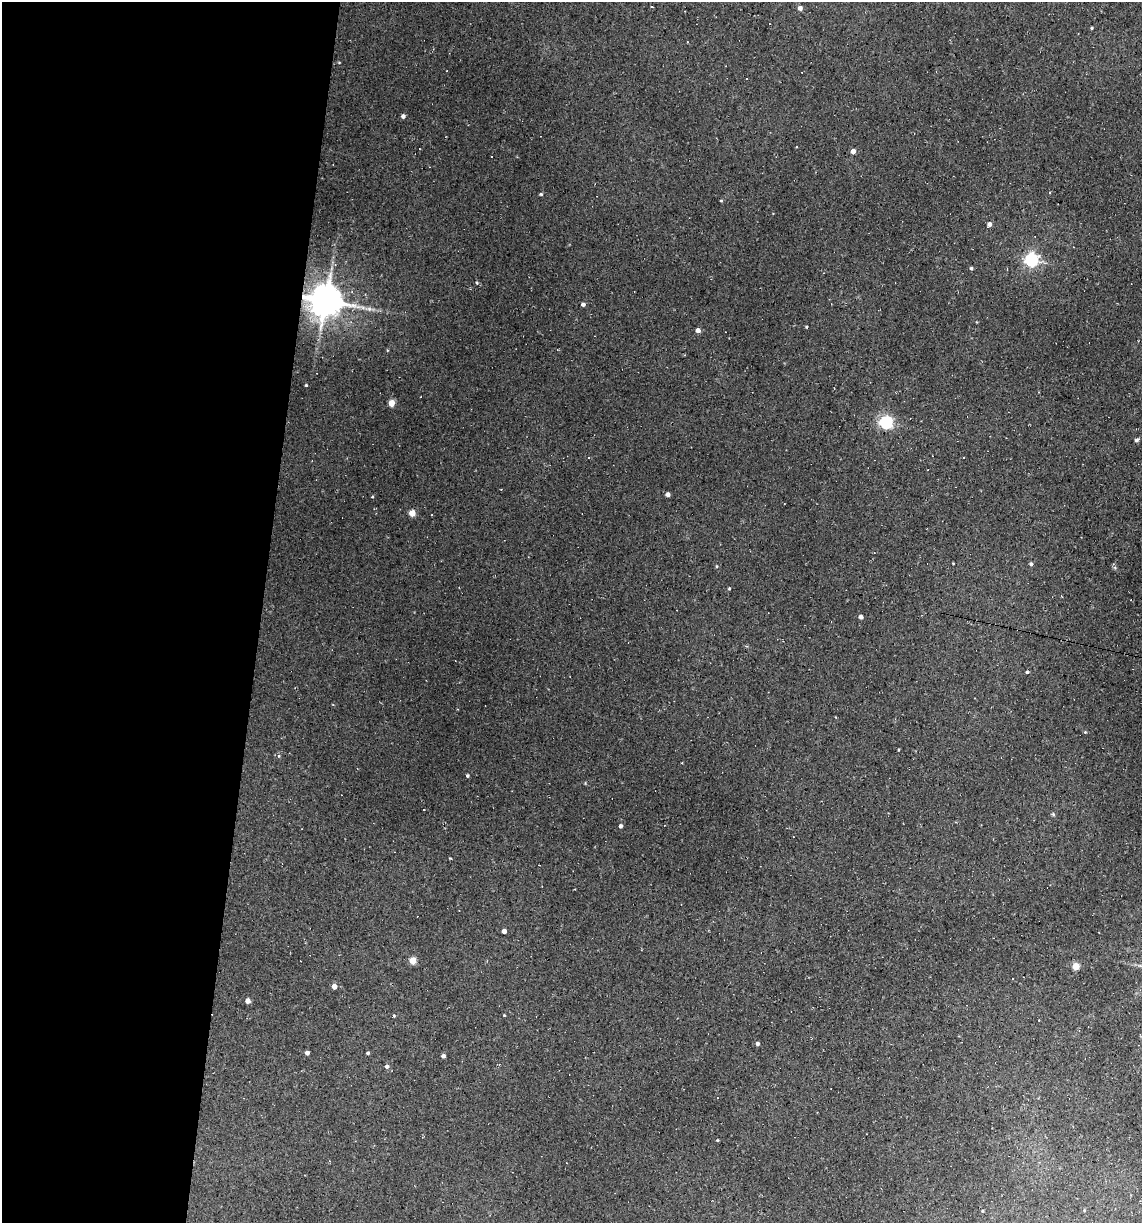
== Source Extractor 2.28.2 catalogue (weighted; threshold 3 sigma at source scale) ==
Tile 5 of 4 x 4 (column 1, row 2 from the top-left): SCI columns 231-1370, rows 2443-3663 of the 4904 x 4884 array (HDU 1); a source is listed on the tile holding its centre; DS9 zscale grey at full resolution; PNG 1144 x 1225 px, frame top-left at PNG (2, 2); no overlay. Shown black and unused: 23% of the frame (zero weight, under 2 of 3 exposures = <1% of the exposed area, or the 3 px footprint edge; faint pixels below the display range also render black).
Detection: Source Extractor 2.28.2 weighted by HDU 2 'WHT'; one run over the whole footprint, this tile lists its part. Background 0.184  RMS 0.013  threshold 0.0603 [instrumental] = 3 sigma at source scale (4.5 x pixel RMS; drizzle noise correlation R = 1.50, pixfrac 1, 0.05/0.05 arcsec/px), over >= 5 px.
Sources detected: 71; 18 cosmic-ray / hot-pixel residue — not listed; the other 53 listed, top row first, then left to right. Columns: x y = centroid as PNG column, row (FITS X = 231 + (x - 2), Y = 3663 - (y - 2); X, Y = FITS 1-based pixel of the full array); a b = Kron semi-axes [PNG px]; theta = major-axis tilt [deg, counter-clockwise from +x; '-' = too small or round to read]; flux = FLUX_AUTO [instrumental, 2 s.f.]
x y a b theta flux
800 8 4 4 - 5.9
1092 28 3 3 - 1.3
339 62 4 3 - 0.89
403 116 4 4 - 4.2
853 151 5 4 - 7.2
429 167 3 2 - 0.8
541 194 5 4 - 1.7
721 201 4 3 - 1.2
989 224 5 4 - 5.5
1073 247 3 2 - 0.73
1031 260 6 6 - 280
971 268 4 3 - 2.3
477 283 5 4 - 1.7
326 301 10 9 - 3100
583 304 4 4 - 4.2
368 309 10 5 -2 5.2
806 327 4 3 - 1.2
698 330 4 4 - 6.7
387 350 4 3 - 1
306 385 3 3 - 1.3
391 403 4 4 - 22
886 422 6 5 - 240
1136 440 5 4 - 2.7
963 457 3 2 - 1.5
588 458 3 2 - 2.3
667 494 4 4 - 4.8
372 497 4 3 - 1
412 513 4 4 - 23
953 563 4 2 - 0.83
1031 564 5 4 - 2.7
729 589 4 3 - 1.4
861 617 4 4 - 5.1
1027 672 4 3 - 1.9
1085 732 5 3 - 1.3
898 750 3 2 - 1.2
279 756 5 5 - 2.7
467 776 4 3 - 2
1053 814 5 3 - 1.7
620 826 4 4 - 3.6
504 931 4 4 - 6.8
413 961 5 4 - 29
1076 966 5 4 - 32
1013 978 3 3 - 4.4
334 986 4 4 - 11
248 1001 4 4 - 7.6
504 1015 3 3 - 1
757 1044 4 4 - 3.6
307 1053 4 4 - 5.7
368 1053 4 3 - 2
443 1056 4 4 - 3
387 1067 5 5 - 3.5
717 1140 3 3 - 1.1
1084 1210 4 3 - 1
Overlapping masked pixels (flux is a lower limit): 1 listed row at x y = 326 301